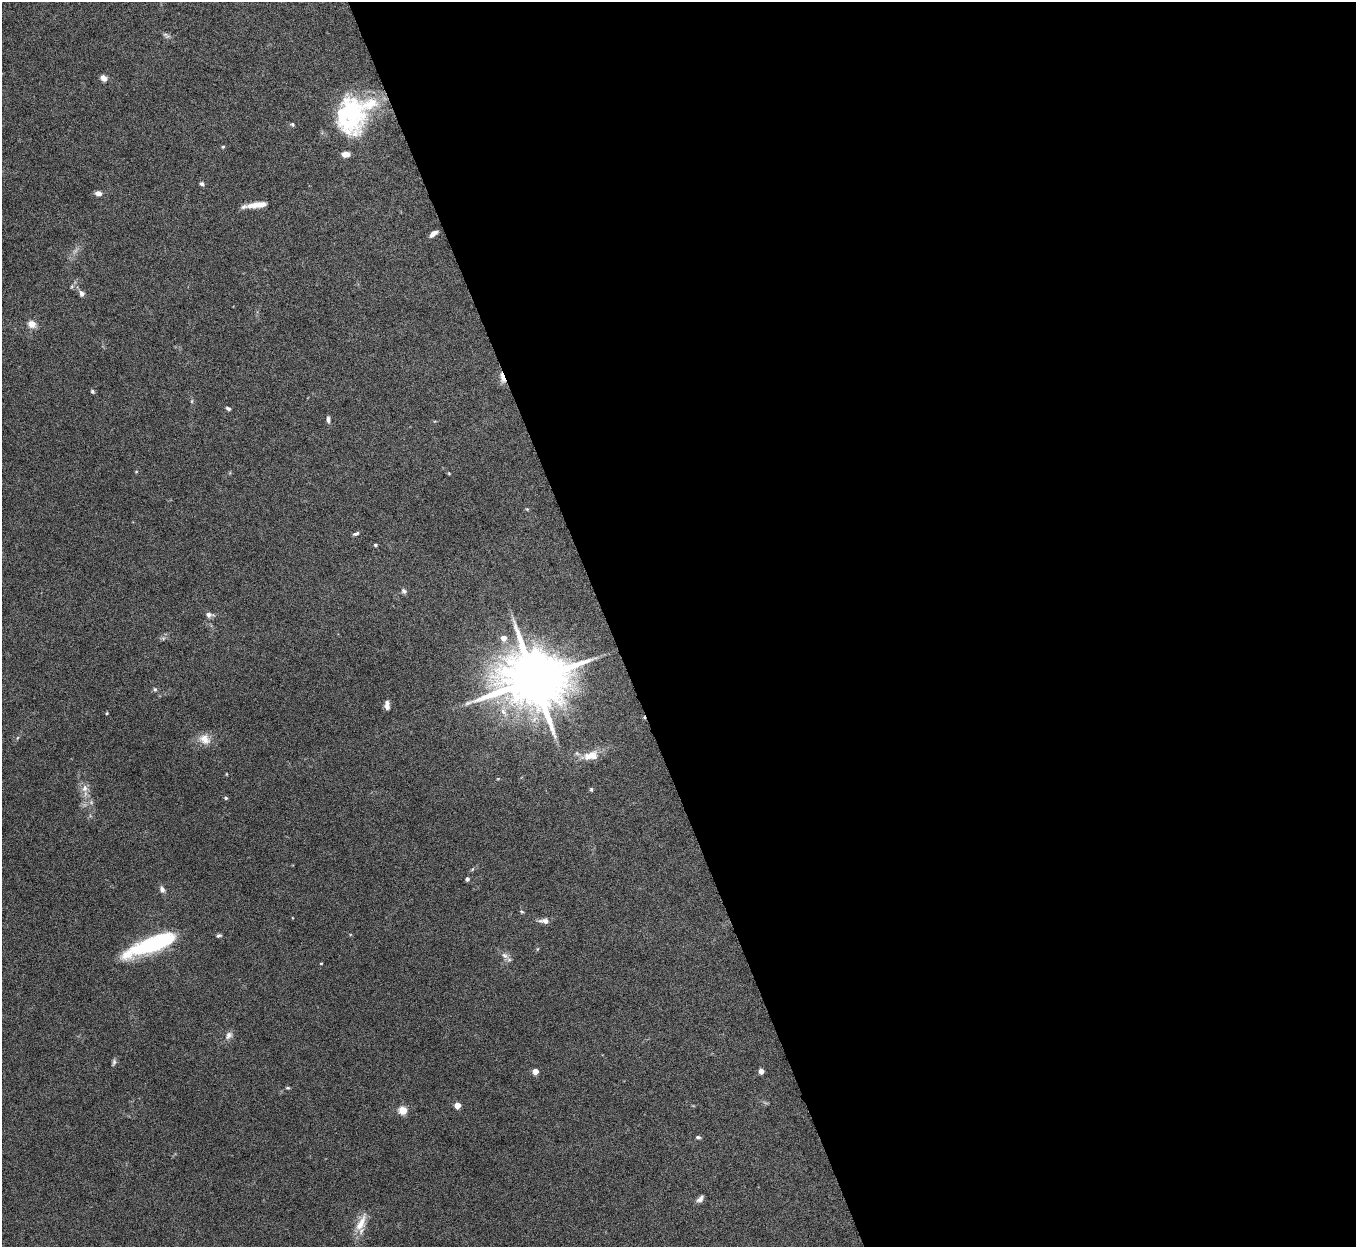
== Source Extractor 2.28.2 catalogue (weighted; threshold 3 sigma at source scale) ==
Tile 8 of 4 x 4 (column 4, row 2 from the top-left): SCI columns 4063-5416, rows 2638-3882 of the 5420 x 5404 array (HDU 1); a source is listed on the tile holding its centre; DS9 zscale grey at full resolution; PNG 1358 x 1249 px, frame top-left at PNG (2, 2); no overlay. Shown black and unused: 55% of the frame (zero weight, under 8 of 16 exposures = <1% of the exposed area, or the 3 px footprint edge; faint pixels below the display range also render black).
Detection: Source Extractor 2.28.2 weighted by HDU 2 'WHT'; one run over the whole footprint, this tile lists its part. Background 0.167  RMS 0.005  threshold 0.0204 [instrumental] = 3 sigma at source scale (4.09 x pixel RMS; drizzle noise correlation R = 1.36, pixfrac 0.8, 0.05/0.05 arcsec/px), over >= 5 px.
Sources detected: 56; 2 too faint to see at this stretch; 1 inside a brighter object's white glare — not listed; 3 inside a brighter listed object's ellipse — not listed separately; the other 50 listed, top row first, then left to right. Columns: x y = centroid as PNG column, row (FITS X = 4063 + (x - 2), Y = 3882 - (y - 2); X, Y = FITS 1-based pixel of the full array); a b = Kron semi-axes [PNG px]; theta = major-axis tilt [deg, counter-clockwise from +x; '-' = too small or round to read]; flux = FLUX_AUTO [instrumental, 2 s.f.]
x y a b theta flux
166 35 11 5 -38 1.2
103 78 7 6 - 2.5
344 115 59 31 -70 35
292 124 5 5 - 0.71
223 147 4 3 - 0.56
202 184 5 5 - 0.97
98 193 6 5 - 2.6
257 205 23 6 7 6.1
433 234 9 4 37 2.4
72 286 5 4 - 0.7
82 293 7 6 - 1.5
32 324 10 8 -30 3.3
503 378 9 4 -73 9.7
92 391 5 4 - 0.71
228 408 5 4 - 1
328 419 7 4 -80 1.4
527 509 4 4 - 0.44
356 534 8 4 22 1.1
375 545 4 3 - 0.62
404 591 8 6 -46 1.2
209 615 8 6 -8 1.7
503 638 5 5 - 4.6
534 679 17 15 6 4200
155 689 6 4 -68 0.73
387 705 9 5 -87 2.5
107 713 4 3 - 0.38
17 738 6 3 70 0.5
205 739 15 12 -46 5
591 755 22 12 13 6.5
85 788 11 8 70 2.9
591 789 5 4 - 0.61
226 798 5 4 - 0.73
467 879 4 4 - 1.5
162 889 9 6 -61 1.6
522 912 5 3 - 0.47
544 921 13 6 -7 2.3
219 935 6 4 18 0.89
159 942 63 14 20 45
505 956 12 7 -32 2.2
321 963 3 2 - 0.4
229 1035 12 8 51 2.1
114 1062 10 5 77 1
535 1071 4 4 - 6.6
761 1071 5 4 - 2.5
288 1088 6 4 6 0.57
457 1105 4 4 - 7.8
403 1110 5 4 - 19
698 1137 7 4 -1 0.78
700 1199 11 5 48 1.8
361 1223 26 9 65 6.8
Overlapping masked pixels (flux is a lower limit): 1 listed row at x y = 503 378